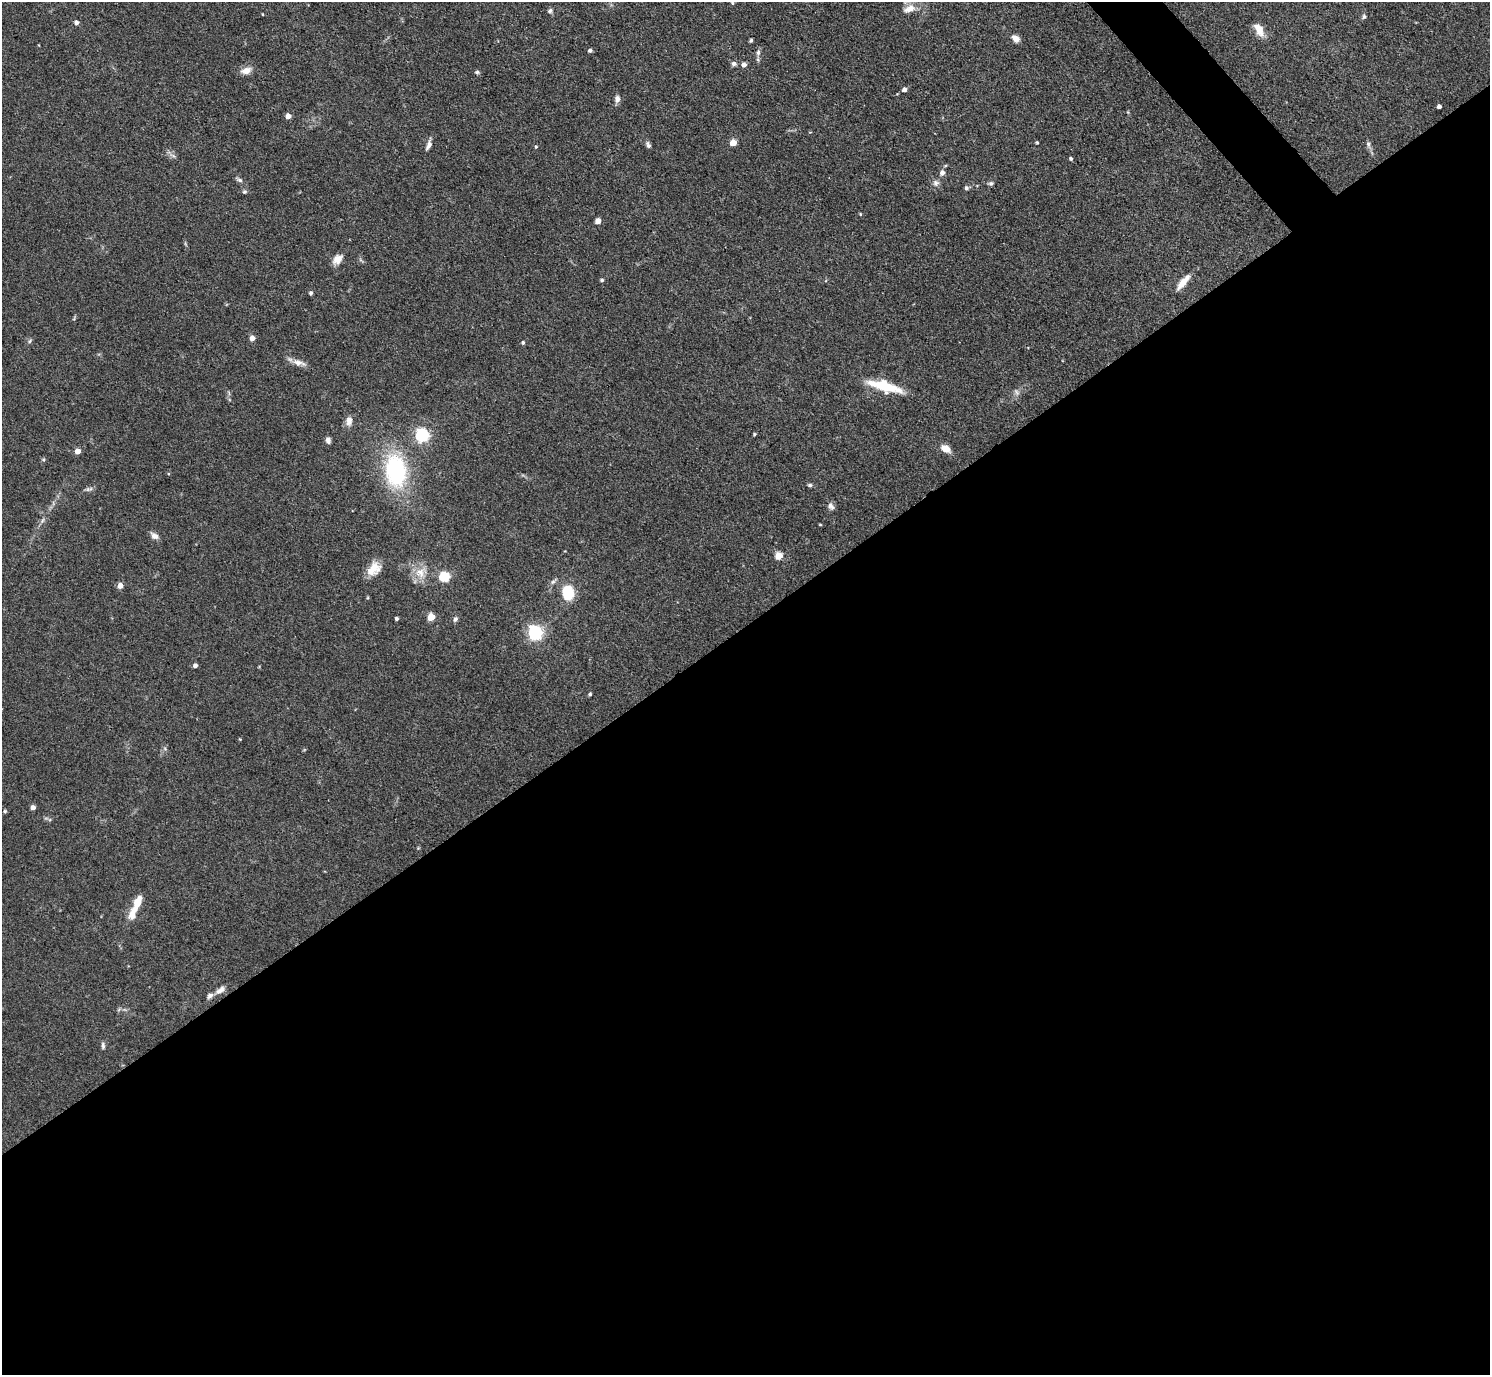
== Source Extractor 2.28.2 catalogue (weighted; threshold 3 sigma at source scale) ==
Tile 15 of 4 x 4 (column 3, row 4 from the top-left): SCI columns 2977-4464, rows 299-1671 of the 5953 x 5949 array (HDU 1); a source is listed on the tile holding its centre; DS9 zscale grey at full resolution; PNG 1492 x 1377 px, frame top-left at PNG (2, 2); no overlay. Shown black and unused: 55% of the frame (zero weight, under 3 of 4 exposures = <1% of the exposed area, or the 3 px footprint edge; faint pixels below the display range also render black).
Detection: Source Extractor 2.28.2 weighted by HDU 2 'WHT'; one run over the whole footprint, this tile lists its part. Background 0.0829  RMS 0.0055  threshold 0.0246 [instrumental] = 3 sigma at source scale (4.5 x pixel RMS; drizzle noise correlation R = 1.50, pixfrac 1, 0.05/0.05 arcsec/px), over >= 5 px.
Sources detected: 81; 2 inside a brighter listed object's ellipse — not listed separately; the other 79 listed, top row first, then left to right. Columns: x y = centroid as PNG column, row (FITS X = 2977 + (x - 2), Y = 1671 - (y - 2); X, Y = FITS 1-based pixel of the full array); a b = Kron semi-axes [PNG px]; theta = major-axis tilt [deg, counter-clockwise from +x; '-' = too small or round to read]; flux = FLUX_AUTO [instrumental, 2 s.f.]
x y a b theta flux
732 3 5 4 - 0.75
909 9 19 11 22 6.3
550 11 7 6 - 1.2
1364 16 8 5 69 1.1
76 23 5 5 - 1.9
1259 30 19 9 -61 6.1
1016 38 10 7 -42 3
751 40 4 3 - 0.88
590 51 5 4 - 1.3
758 53 8 5 81 1.8
734 63 7 6 - 1.6
744 65 5 5 - 2.9
246 71 13 7 14 4.9
477 72 6 4 1 0.96
904 90 4 4 - 2.7
617 99 8 6 88 2.8
1439 106 4 4 - 2.2
288 116 4 4 - 4.7
1037 142 4 3 - 0.59
733 143 5 4 - 10
1368 144 11 5 -81 1.8
429 145 15 5 69 2.5
648 145 8 5 -63 1.5
536 147 4 4 - 0.58
173 156 10 4 -29 1.5
1071 158 4 3 - 1.1
942 173 6 6 - 2.9
239 180 10 5 -25 1.5
936 183 9 8 - 2.3
991 183 7 5 10 1.2
966 188 6 6 - 1.2
244 192 6 6 - 0.98
860 214 4 4 - 0.52
598 221 4 4 - 7.2
337 259 14 9 44 4.6
602 280 5 4 - 0.82
1183 282 20 6 50 6.7
311 293 5 5 - 0.96
252 338 4 4 - 5.1
30 341 7 4 60 0.95
523 342 4 4 - 1
299 363 21 7 -17 4.1
885 386 37 11 -16 22
1016 392 10 6 -54 1.6
349 421 12 8 86 3.9
754 434 3 3 - 0.68
422 435 6 6 - 110
328 440 7 6 - 2
945 448 11 7 -31 5.6
77 451 4 4 - 6
43 459 6 4 28 0.75
395 471 40 25 -83 59
810 485 6 4 -14 1.1
88 489 8 6 -16 1.4
831 506 10 7 -63 2.2
42 521 8 4 59 1.3
820 525 4 3 - 0.46
154 536 11 7 -34 2.8
779 556 5 5 - 13
374 569 18 13 48 8.7
421 573 19 16 35 8.9
444 577 5 5 - 41
553 581 12 5 43 1.7
120 586 4 4 - 5.4
568 593 11 9 -84 24
431 617 5 5 - 14
396 619 4 3 - 1.1
455 619 7 5 62 1.4
535 633 6 6 - 140
195 665 4 4 - 2
590 694 4 3 - 0.99
240 739 3 3 - 0.47
165 749 6 4 -19 0.82
33 808 4 4 - 3.2
5 811 5 4 - 0.75
418 848 4 4 - 0.5
137 902 14 8 66 8.1
220 990 17 7 34 3.5
103 1046 9 5 -89 1.4
Isophote crosses this tile's border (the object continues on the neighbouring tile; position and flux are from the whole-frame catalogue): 1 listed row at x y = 909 9